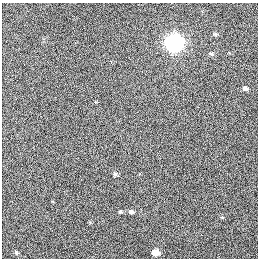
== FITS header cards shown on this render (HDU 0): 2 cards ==
NAXIS1  =                  256 / length of data axis 1
NAXIS2  =                  256 / length of data axis 2

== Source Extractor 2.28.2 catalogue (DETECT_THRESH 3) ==
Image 256 x 256 px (HDU 0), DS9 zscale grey, 1 PNG px = 1 image px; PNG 260 x 260 px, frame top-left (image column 1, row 256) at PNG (2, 3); no overlay
Background 364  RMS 1.7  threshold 5.07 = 3 sigma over >= 5 px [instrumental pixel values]
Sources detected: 9; all 9 listed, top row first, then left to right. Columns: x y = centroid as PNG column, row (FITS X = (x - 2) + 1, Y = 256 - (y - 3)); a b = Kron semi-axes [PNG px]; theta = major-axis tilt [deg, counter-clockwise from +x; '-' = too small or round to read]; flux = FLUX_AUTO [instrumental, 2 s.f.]
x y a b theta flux
215 34 4 4 - 120
174 43 8 7 - 58000
211 54 6 4 -28 160
245 88 7 5 -24 340
115 174 7 6 - 280
120 211 6 5 - 180
131 212 7 5 -15 320
16 252 7 6 - 220
155 253 7 5 -13 1200